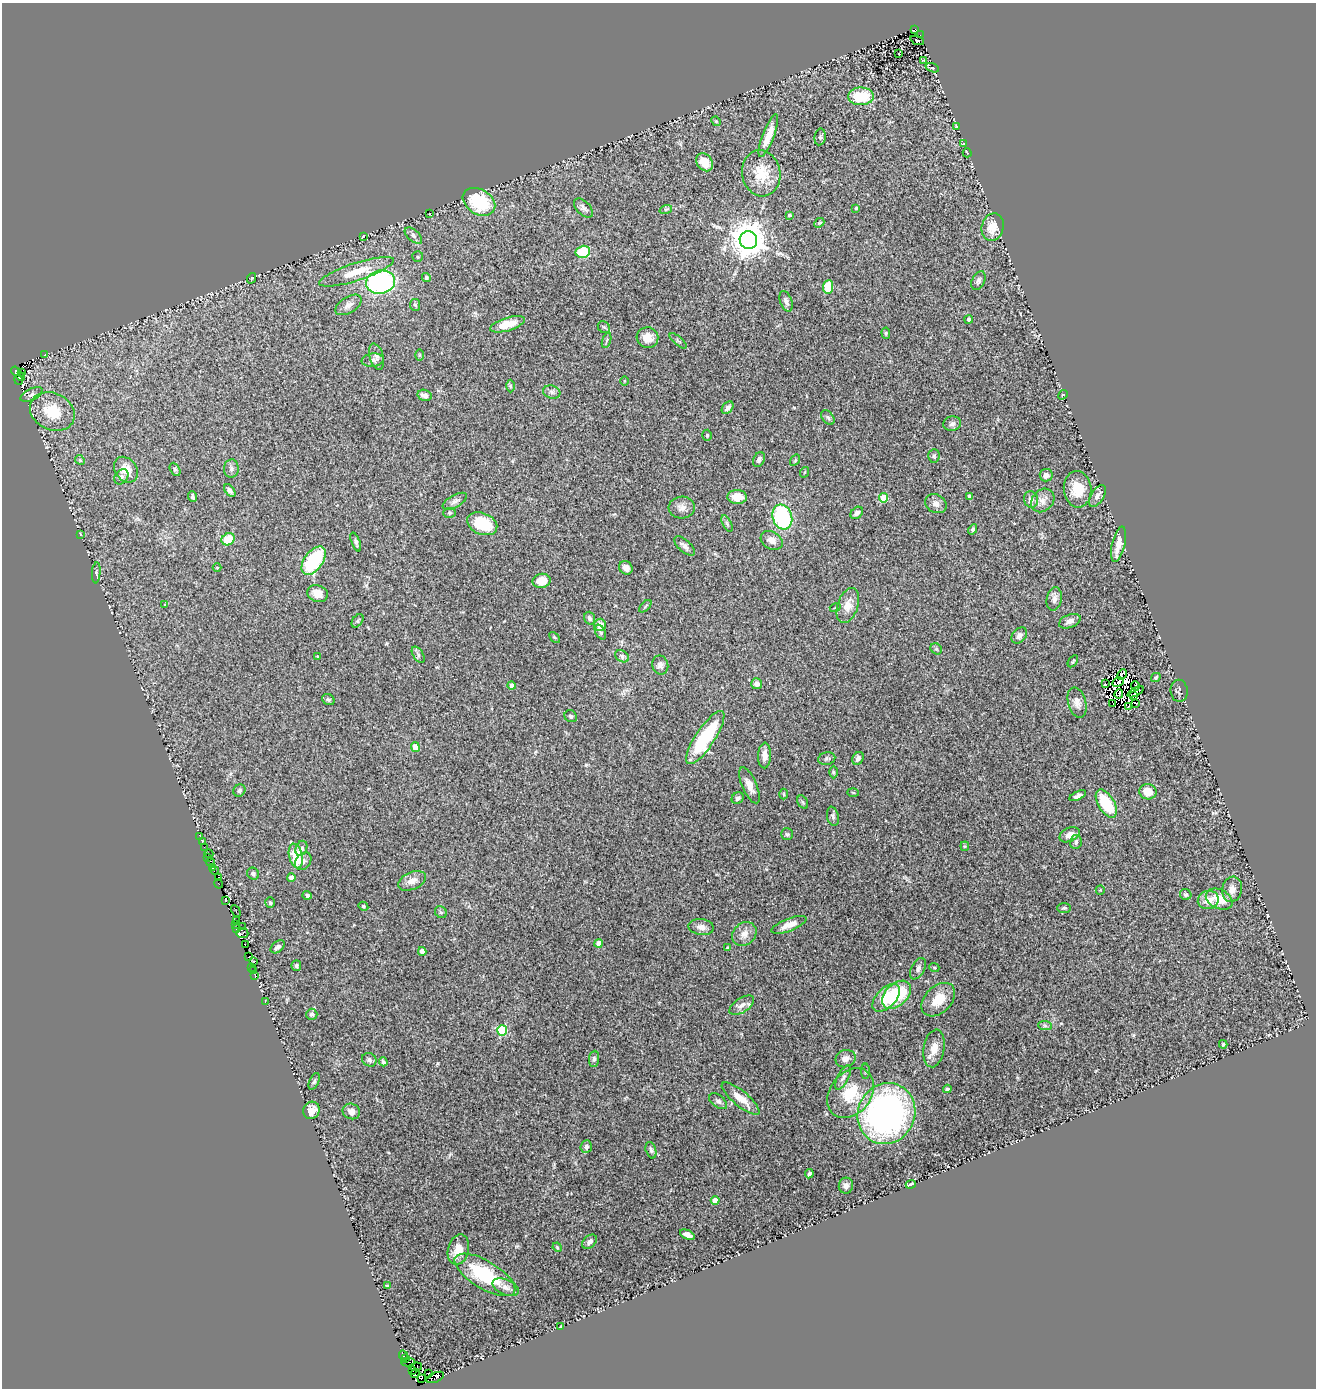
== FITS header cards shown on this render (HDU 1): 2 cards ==
NAXIS1  =                 1314
NAXIS2  =                 1386

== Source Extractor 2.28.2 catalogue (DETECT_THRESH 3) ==
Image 1314 x 1386 px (HDU 1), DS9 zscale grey, 1 PNG px = 1 image px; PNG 1318 x 1390 px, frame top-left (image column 1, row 1386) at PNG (2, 3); each listed source drawn as its Kron ellipse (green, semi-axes under 4 px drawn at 4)
Background 0.2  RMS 0.019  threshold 0.0566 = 3 sigma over >= 5 px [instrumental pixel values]
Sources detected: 271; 17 with non-positive FLUX_AUTO (blend fragments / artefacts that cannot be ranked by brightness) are neither listed nor drawn; the other 254 listed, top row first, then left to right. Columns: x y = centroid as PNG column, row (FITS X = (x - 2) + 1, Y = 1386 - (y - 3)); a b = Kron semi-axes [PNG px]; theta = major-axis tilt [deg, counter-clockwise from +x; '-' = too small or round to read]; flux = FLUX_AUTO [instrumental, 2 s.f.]
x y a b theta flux
915 30 4 2 - 7.6
920 35 2 2 - 18
917 40 7 3 -21 0.96
899 54 3 2 - 0.91
923 60 3 2 - 0.84
932 68 7 4 -19 1.8
861 96 13 9 3 44
716 121 5 4 - 1.3
956 126 2 2 - 0.9
768 136 23 6 69 19
820 137 8 5 81 2.7
963 144 3 2 - 0.86
967 153 4 2 - 1.1
704 162 10 7 -53 18
761 173 23 19 -80 33
479 202 17 12 -32 69
583 208 11 7 -45 4.7
856 208 4 3 - 1.3
666 209 6 4 18 2.2
429 214 2 2 - 0.82
789 215 4 3 - 2.4
819 223 5 4 - 1.6
993 227 14 11 74 20
363 236 3 2 - 0.85
413 236 10 5 -42 3.7
748 240 9 8 - 3000
583 252 7 6 - 41
418 257 5 5 - 2.3
356 272 39 9 18 33
252 278 5 3 - 1.1
426 278 4 4 - 2.8
978 280 10 6 62 3.8
381 282 14 11 9 200
828 287 7 5 84 22
786 301 11 6 -70 4.8
349 305 14 8 32 7.2
415 305 6 5 - 2.4
969 319 4 4 - 4.6
507 324 18 6 16 24
604 327 7 5 -44 2.8
886 333 6 4 -83 1.7
647 338 11 10 - 14
607 340 8 3 71 1.9
678 341 10 4 -40 2.3
45 355 3 2 - 1.1
419 355 6 4 90 1.6
376 356 13 7 -73 5.5
373 360 11 6 7 4.3
16 371 5 4 - 190
22 373 3 3 - 110
21 377 4 2 - 85
19 380 5 3 - 36
624 381 4 3 - 1.1
511 386 6 4 89 1.9
552 392 9 6 -16 3.8
31 394 12 5 27 4
425 395 7 5 -15 6.4
1063 395 5 4 - 1.5
728 408 7 5 51 4.4
52 412 23 18 -25 41
828 418 8 5 -51 3.1
952 424 9 7 14 4.1
707 435 5 4 - 1.8
934 456 7 5 87 2.5
80 460 5 4 - 1.3
759 460 8 5 65 4.5
795 460 6 4 56 1.4
175 469 7 4 -62 2.3
231 469 9 7 85 3.9
126 470 14 10 -52 15
805 472 5 3 - 1.2
1046 475 6 6 - 7.3
121 477 8 6 53 3.5
1078 489 18 14 -85 28
230 490 7 4 -54 3.7
969 496 4 3 - 2.7
1097 496 12 6 58 6.2
193 497 5 3 - 2.3
737 497 10 7 -2 19
883 498 4 4 - 44
1031 499 8 7 - 6.7
1043 500 13 10 46 9.7
455 501 13 6 29 5.1
936 504 11 9 -31 7.5
682 507 13 11 3 8.8
450 513 6 5 - 1.7
857 513 7 5 43 4.6
782 517 13 9 -72 130
482 524 16 10 -22 45
727 524 9 4 -64 2.1
973 529 5 4 - 2.6
80 534 4 2 - 0.77
228 539 7 5 34 30
772 540 11 8 -30 9.8
356 542 10 4 -69 3.2
1119 544 18 6 77 15
684 546 13 6 -43 5.7
314 561 16 9 54 85
217 568 4 3 - 0.99
626 568 7 6 - 7.7
96 573 10 3 86 1.9
541 581 9 7 12 18
318 594 10 8 -18 13
1054 599 12 7 80 6.5
165 605 3 3 - 1.6
848 605 18 10 71 17
645 606 7 3 46 1.5
835 608 5 3 - 1.2
589 618 6 5 - 3.4
357 621 7 5 53 2.3
1070 621 11 6 22 7.1
600 625 6 6 - 12
600 632 8 5 -61 2.3
1019 636 9 6 49 4.7
555 637 6 4 -45 1.4
936 649 6 5 - 2.1
418 655 9 5 -58 3.5
622 656 7 5 -32 2.9
318 657 4 4 - 1.3
1073 661 7 3 55 1.4
660 665 9 8 - 5.4
1122 675 6 3 64 4.6
1156 678 5 3 - 1.7
1118 682 6 3 30 4.4
757 684 5 5 - 6.7
1105 684 4 2 - 5.5
512 685 4 4 - 6.7
1135 686 5 3 - 3
1179 691 11 8 -85 3.4
1136 692 9 2 28 4.1
1119 694 5 3 - 3.7
1133 695 4 3 - 3.1
328 699 6 5 - 2.5
1077 702 15 9 -75 8.2
1136 703 3 2 - 2
1113 704 2 2 - 0.76
1128 706 4 3 - 3
571 716 6 5 - 2.9
705 738 31 9 56 95
415 747 5 4 - 22
765 755 13 6 88 8.7
858 758 7 5 62 4.6
827 759 8 6 11 3
833 772 6 4 90 1.6
749 785 19 7 -66 12
239 790 6 5 - 2.7
1148 792 8 7 - 19
853 793 6 4 -2 1.3
784 794 5 3 - 1.4
1078 796 9 4 27 4.2
738 798 6 5 - 3.4
803 802 7 5 -60 2.1
1106 803 16 8 -59 51
833 816 10 5 -78 3.3
787 834 6 6 - 2.3
1070 835 10 6 26 8.5
200 837 3 2 - 1.5
202 842 3 2 - 9.8
1076 842 7 6 - 3.8
965 846 4 4 - 1.3
204 847 2 2 - 1.2
301 848 8 5 69 5.3
209 854 4 2 - 2.2
296 856 12 6 -76 45
208 858 3 2 - 2.7
303 861 10 7 51 5.2
210 862 4 3 - 57
212 867 3 2 - 3.7
214 870 4 2 - 1.3
253 874 6 5 - 3.3
291 877 4 4 - 10
218 878 3 2 - 66
412 881 15 8 24 11
218 884 5 2 - 6.5
1232 889 13 10 79 9
1100 890 5 4 - 1.3
1186 894 6 5 - 2.5
307 895 4 4 - 3.2
1219 899 14 9 -25 22
1208 900 10 9 - 14
225 901 3 2 - 78
270 903 5 4 - 2.1
363 906 5 4 - 2
1064 908 7 5 0 2.2
236 911 6 3 -62 74
441 912 6 5 - 2.2
236 921 3 2 - 32
235 924 3 2 - 7.5
789 925 18 6 21 13
242 927 2 2 - 5.4
701 927 13 8 -7 7
236 928 3 2 - 83
242 933 6 5 - 150
744 934 13 11 43 11
599 943 4 4 - 11
245 945 2 2 - 45
278 947 8 5 39 4.6
727 947 3 3 - 1.2
422 951 4 4 - 14
249 957 3 2 - 55
254 962 2 2 - 13
296 966 5 4 - 2.6
251 967 3 2 - 13
934 967 5 3 - 1.4
918 969 11 6 63 4.9
253 970 3 3 - 1.9
255 975 3 2 - 3.6
897 995 17 11 44 67
886 998 17 9 46 42
938 1000 20 13 45 24
265 1002 3 2 - 1.8
742 1005 14 7 34 8.3
312 1014 5 5 - 3
1045 1026 7 4 -2 2.5
502 1031 5 5 - 86
1223 1044 4 3 - 1.7
934 1048 19 10 80 14
594 1059 8 5 83 3
845 1059 10 8 22 7.4
369 1060 7 6 - 3.6
383 1062 4 3 - 2.5
866 1071 8 4 89 1.7
843 1077 13 5 62 5.5
314 1081 9 4 65 2.8
947 1089 4 4 - 2.4
851 1093 27 20 51 50
741 1098 24 7 -39 20
718 1101 10 6 -37 4.1
311 1110 9 8 - 14
351 1111 9 7 -21 6.8
886 1114 31 28 63 390
586 1147 6 5 - 4.4
651 1150 8 5 -74 3.1
809 1174 4 3 - 2.8
911 1184 5 3 - 2.6
846 1186 8 7 - 4.6
715 1200 4 4 - 21
687 1235 8 4 -25 6.2
589 1242 8 5 43 4.9
557 1247 5 4 - 1.2
458 1250 15 10 76 17
485 1275 34 14 -31 85
387 1286 3 3 - 1.2
506 1287 14 7 -24 7.2
561 1326 4 2 - 1.4
403 1356 5 3 - 110
406 1359 3 3 - 190
408 1362 6 2 0 300
416 1367 6 3 9 67
413 1371 3 2 - 30
415 1373 4 2 - 48
428 1373 3 2 - 41
435 1377 9 4 24 79
421 1378 3 2 - 2.7
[17 non-positive-flux detections neither listed nor drawn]